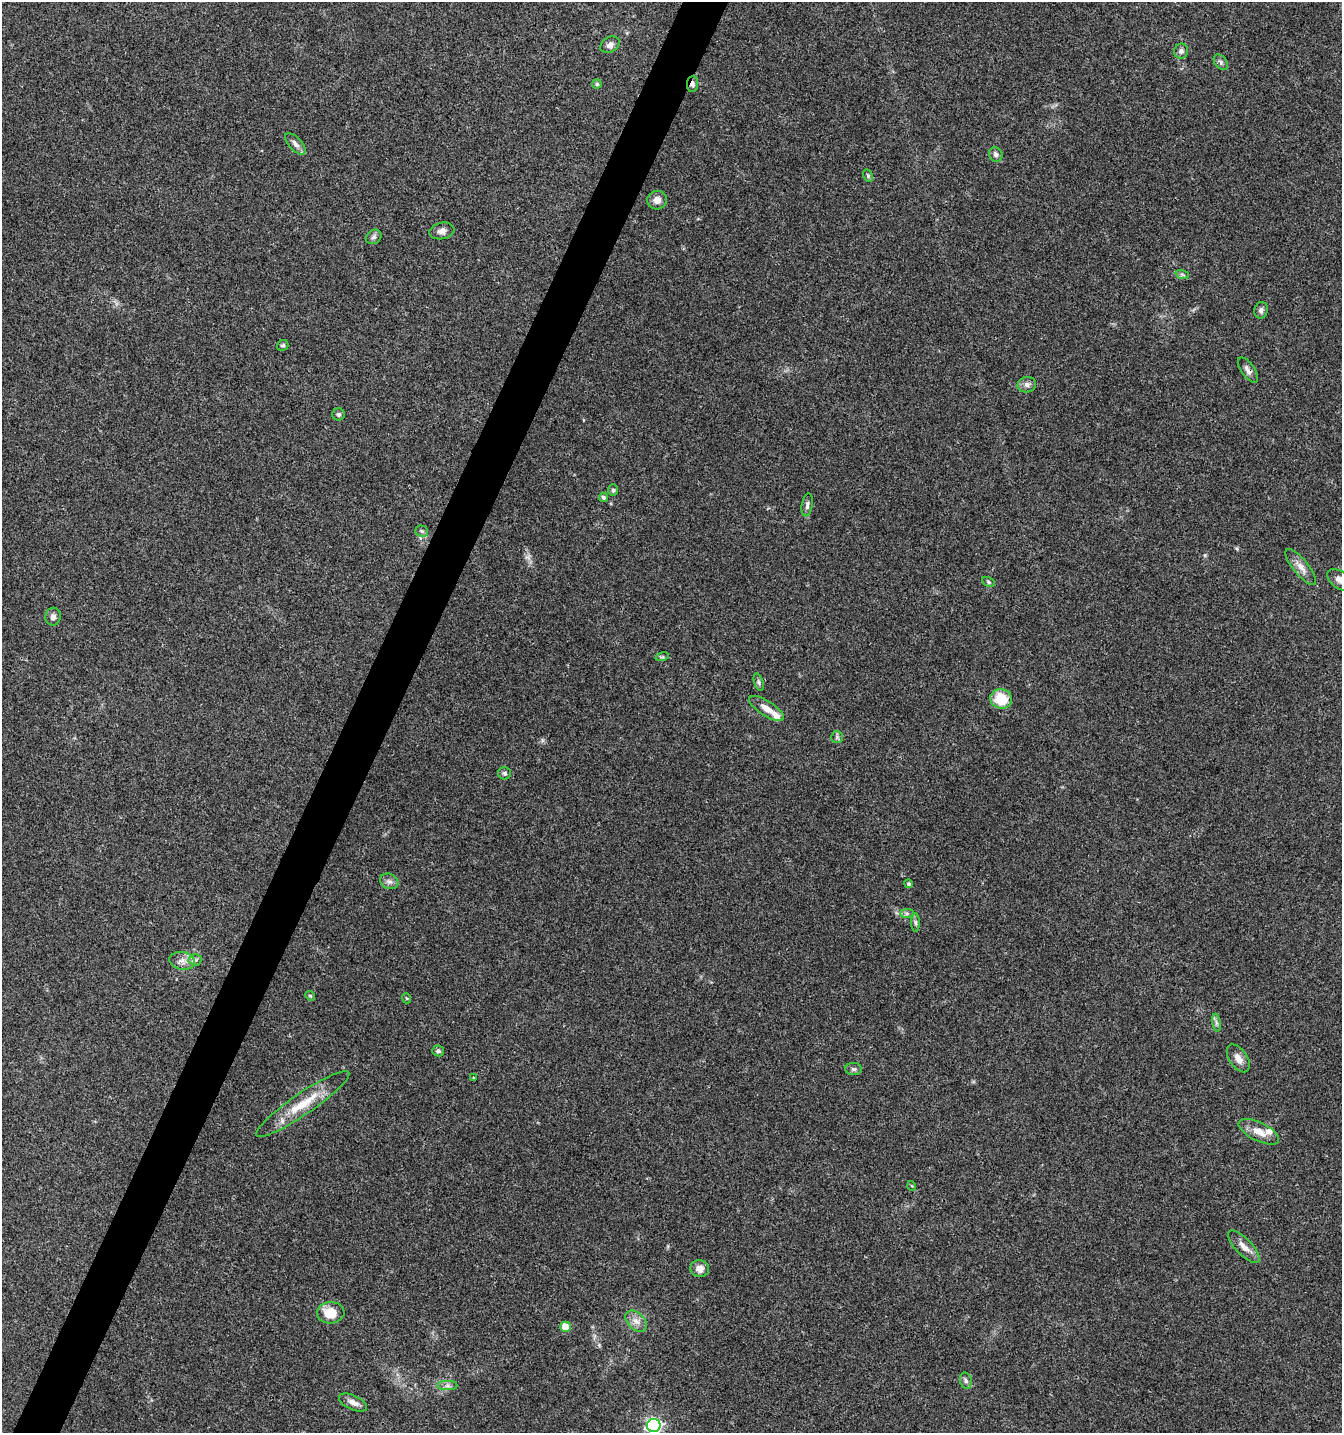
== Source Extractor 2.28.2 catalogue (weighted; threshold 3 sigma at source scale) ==
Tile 7 of 4 x 4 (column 3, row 2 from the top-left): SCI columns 2884-4223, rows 2868-4298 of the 5831 x 5728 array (HDU 1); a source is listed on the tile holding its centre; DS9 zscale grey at full resolution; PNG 1344 x 1435 px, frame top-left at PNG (2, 2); each listed source drawn as its Kron ellipse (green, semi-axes under 4 px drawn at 4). Shown black and unused: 3% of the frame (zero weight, under 3 of 4 exposures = <1% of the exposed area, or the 3 px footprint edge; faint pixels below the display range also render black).
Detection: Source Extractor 2.28.2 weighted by HDU 2 'WHT'; one run over the whole footprint, this tile lists its part. Background 0.0442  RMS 0.0035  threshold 0.0156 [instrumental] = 3 sigma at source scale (4.5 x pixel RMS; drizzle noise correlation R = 1.50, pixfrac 1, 0.0396/0.0396 arcsec/px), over >= 5 px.
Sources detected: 58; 2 inside a brighter listed object's ellipse — not listed separately; the other 56 listed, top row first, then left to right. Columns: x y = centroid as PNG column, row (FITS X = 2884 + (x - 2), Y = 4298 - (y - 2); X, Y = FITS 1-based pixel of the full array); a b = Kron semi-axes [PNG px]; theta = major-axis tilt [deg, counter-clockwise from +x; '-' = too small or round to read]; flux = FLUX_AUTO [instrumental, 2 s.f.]
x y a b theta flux
610 45 10 7 33 1.6
1181 51 7 7 - 1.2
1221 62 9 6 -52 0.91
597 84 4 4 - 0.58
692 84 8 5 84 1.2
295 144 13 6 -47 1.6
996 154 7 6 - 1.2
868 176 7 4 -64 0.48
657 200 10 9 - 2.4
442 231 12 8 11 2
374 237 8 7 - 0.99
1182 274 7 4 -19 0.63
1261 310 8 6 77 1.1
283 345 6 5 - 0.59
1248 370 14 6 -54 1.7
1027 385 9 7 12 1.5
339 414 6 6 - 0.74
613 490 6 5 - 0.6
603 497 5 4 - 0.77
807 505 11 5 80 1
422 531 6 5 - 0.65
1301 567 22 7 -51 3.1
1339 580 14 8 -38 2
989 582 7 4 -29 0.54
53 617 9 7 81 1.6
662 657 7 4 17 0.5
759 682 9 4 -72 0.72
1001 699 11 10 - 9.3
766 708 20 7 -33 3.5
837 737 6 6 - 0.7
504 773 6 6 - 0.75
389 881 9 7 -22 1.5
909 884 4 4 - 0.77
907 913 7 4 0 0.81
915 923 9 4 -90 0.77
195 960 6 6 - 0.89
182 961 13 9 -9 2.4
310 996 5 4 - 0.42
406 998 5 3 - 0.33
1216 1023 9 4 -81 0.84
438 1051 6 5 - 0.74
1238 1058 15 9 -56 2.6
853 1069 8 6 -2 0.83
473 1078 3 3 - 0.58
303 1104 56 10 34 11
1259 1132 22 9 -26 4.5
912 1186 5 3 - 0.29
1244 1247 21 8 -46 3.2
700 1269 9 8 - 2.8
331 1313 14 11 2 6.8
636 1321 12 8 -44 2.5
565 1327 5 5 - 7.4
966 1381 8 6 -74 0.93
447 1386 10 4 0 1.1
353 1403 15 7 -24 2.2
654 1426 7 6 - 86
Overlapping masked pixels (flux is a lower limit): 2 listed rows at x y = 692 84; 1248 370
Isophote crosses this tile's border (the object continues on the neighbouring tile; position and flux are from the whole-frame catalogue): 2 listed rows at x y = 1339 580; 654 1426